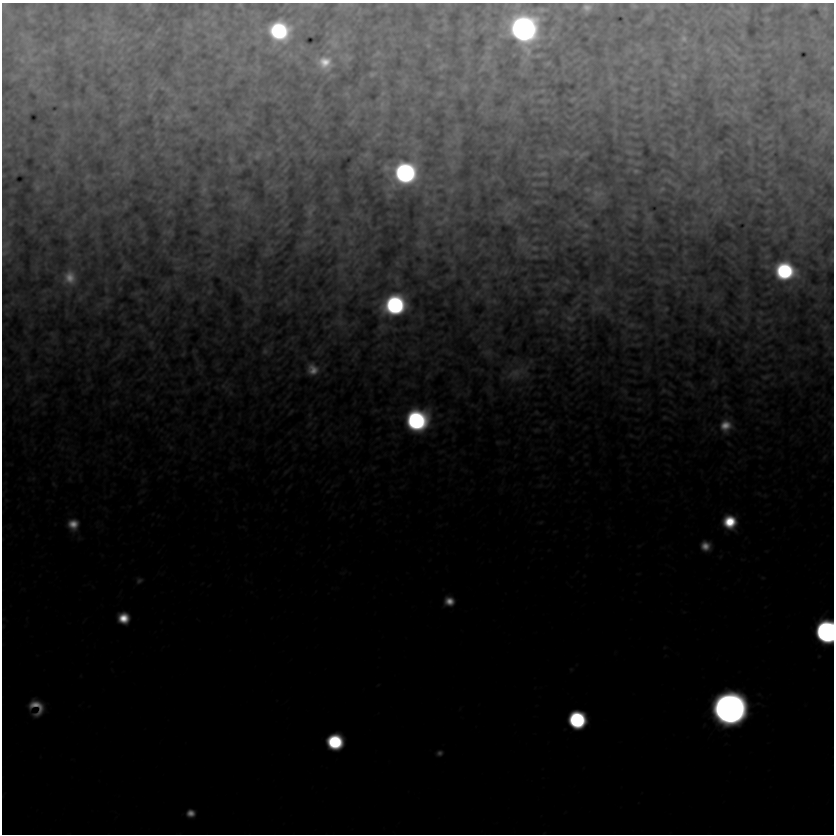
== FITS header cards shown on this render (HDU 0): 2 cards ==
NAXIS1  =                  832
NAXIS2  =                  832

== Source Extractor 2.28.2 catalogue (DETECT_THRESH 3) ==
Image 832 x 832 px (HDU 0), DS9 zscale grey, 1 PNG px = 1 image px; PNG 836 x 836 px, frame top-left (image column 1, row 832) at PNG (2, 3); no overlay
Background 1.41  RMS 1.2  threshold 3.69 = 3 sigma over >= 5 px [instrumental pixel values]
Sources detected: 269; all 269 listed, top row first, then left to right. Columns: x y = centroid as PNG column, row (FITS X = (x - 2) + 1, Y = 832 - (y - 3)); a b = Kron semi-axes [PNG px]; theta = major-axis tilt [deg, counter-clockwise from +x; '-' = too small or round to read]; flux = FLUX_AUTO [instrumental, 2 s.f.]
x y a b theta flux
805 5 9 6 41 230
634 6 5 3 - 150
587 8 8 7 - 670
825 8 9 9 - 320
542 10 14 6 2 390
189 26 9 3 -45 130
523 29 18 17 - 80000
279 31 15 14 - 16000
106 32 9 8 - 530
137 35 6 6 - 100
742 36 7 4 71 140
122 39 9 4 54 170
684 39 12 10 -64 590
67 40 10 6 89 280
105 40 10 8 -25 520
773 42 7 5 21 140
334 43 20 12 -42 820
153 44 7 4 -89 140
428 45 6 5 - 130
489 47 9 6 -5 180
52 48 12 5 57 270
641 49 8 5 63 180
708 49 8 5 71 150
729 49 11 4 -40 280
45 51 11 6 6 390
377 53 10 5 35 230
538 55 5 3 - 170
31 57 33 18 -58 2700
348 57 10 9 - 450
486 57 15 12 40 660
739 58 9 6 -15 250
22 60 13 9 -74 670
656 62 9 3 45 150
325 63 19 16 -30 2600
548 63 5 3 - 150
442 66 14 7 30 370
259 67 7 4 -71 150
239 68 7 6 - 230
482 68 13 7 59 370
832 68 4 2 - 60
373 74 9 6 25 250
80 76 6 5 - 150
683 76 8 7 - 220
727 76 7 4 -19 110
15 77 13 6 28 280
612 80 12 6 -51 260
404 82 13 6 85 430
130 84 7 4 19 150
674 84 9 7 15 250
753 84 7 5 30 180
31 85 13 6 -9 350
464 88 11 8 48 380
168 89 7 4 89 160
634 89 5 3 - 160
542 91 6 4 19 100
735 91 7 4 -71 140
383 93 9 6 34 220
440 93 8 5 29 270
675 93 9 5 -14 210
347 94 11 6 -59 270
150 96 10 5 75 240
573 99 5 3 - 130
543 101 9 5 -5 170
77 103 11 6 10 330
317 104 12 4 57 200
65 105 7 7 - 200
382 106 20 9 85 880
411 109 9 5 -26 220
794 109 8 6 89 210
829 111 17 12 -71 770
726 112 7 4 -19 180
744 113 6 6 - 210
186 115 12 6 -6 380
167 117 8 8 - 290
250 117 11 5 -66 250
121 122 10 4 57 220
248 123 6 6 - 170
351 123 13 5 49 330
230 126 15 8 78 540
457 129 10 4 85 260
823 129 10 7 66 360
377 135 21 6 40 480
303 137 7 4 19 110
769 137 15 5 30 220
280 138 10 3 54 130
414 141 16 13 -55 850
749 142 7 6 - 190
278 149 8 5 26 160
720 151 10 6 3 200
314 152 9 4 55 150
564 152 20 10 -2 680
629 152 8 5 -26 170
269 154 9 7 47 320
671 154 9 8 - 270
258 155 17 11 55 770
367 155 9 6 2 340
583 155 9 4 32 270
142 156 6 4 -72 93
541 156 13 6 -2 280
231 159 11 8 -65 370
219 160 6 4 -19 83
179 161 9 5 19 170
704 164 20 8 62 600
452 165 17 9 74 740
285 170 6 4 56 97
636 171 4 3 - 160
117 173 6 4 -18 120
405 173 18 16 29 35000
770 173 7 5 -20 140
831 173 8 6 17 200
541 174 20 5 5 500
88 176 9 6 50 230
493 178 7 5 89 140
668 180 20 7 -33 500
267 182 6 5 - 130
715 182 8 4 -45 160
543 183 20 5 7 350
37 187 10 7 87 260
271 187 8 5 44 250
780 187 10 5 -49 240
587 189 7 5 -7 180
662 189 11 6 35 250
204 190 13 8 76 440
451 190 11 9 41 470
758 190 11 6 -18 300
697 191 10 7 45 340
597 195 21 12 47 1100
389 196 8 7 - 250
758 199 5 5 - 100
245 200 17 7 51 400
426 202 10 9 - 420
537 202 11 6 6 260
508 204 19 10 40 590
207 205 8 5 13 140
234 205 7 4 -71 150
718 209 17 10 33 800
311 211 12 5 60 370
767 211 8 4 39 110
169 213 8 4 62 110
506 214 19 16 23 1200
695 215 7 4 -19 160
633 216 7 6 - 170
84 217 9 5 77 170
649 217 15 7 90 320
446 219 13 9 38 610
534 221 7 4 0 130
440 222 16 7 0 500
585 225 13 8 -21 380
731 225 9 4 -29 120
568 226 9 3 -45 170
684 230 7 2 -52 140
308 231 11 6 20 260
169 232 7 5 2 190
439 232 6 5 - 140
70 235 11 10 - 400
585 236 8 5 6 200
521 240 16 12 14 650
351 242 8 7 - 220
304 244 10 8 3 400
419 244 15 9 -37 450
6 245 16 9 46 580
463 248 9 6 89 280
534 248 12 7 -10 480
545 248 7 6 - 160
269 250 10 5 -26 180
5 252 13 9 41 530
534 256 14 5 5 240
832 260 7 7 - 210
211 265 14 4 42 210
126 266 7 4 -22 240
340 266 10 8 63 360
178 268 10 3 10 120
785 271 15 13 -13 16000
505 272 9 4 55 180
70 277 19 16 -83 2400
684 278 5 3 - 77
567 281 7 5 -29 160
555 284 7 5 1 170
485 285 9 7 -10 240
167 286 10 4 -27 170
526 287 6 4 71 120
106 289 7 4 -72 110
598 290 16 9 34 650
209 292 8 4 45 130
136 293 7 4 18 200
477 293 8 5 69 210
715 297 7 5 90 220
80 298 12 7 61 360
140 299 7 4 0 110
107 300 9 8 - 300
285 301 8 6 -55 250
494 301 9 7 -30 280
12 303 5 5 - 150
395 305 15 14 - 26000
577 306 13 5 50 250
600 308 17 9 7 590
666 309 5 3 - 130
546 311 11 5 -44 190
761 313 7 4 -41 120
570 318 14 9 -19 540
746 318 9 4 82 260
769 320 10 4 18 210
340 322 16 10 -22 700
725 322 10 4 -25 170
184 324 7 4 71 120
245 325 7 4 18 150
631 325 12 9 14 470
141 327 8 6 -54 200
382 327 12 11 - 450
825 327 11 9 25 340
53 335 11 5 -53 250
665 335 6 5 - 120
107 344 9 6 52 180
151 344 12 7 -83 320
638 344 9 4 8 150
746 346 6 6 - 180
265 351 10 9 - 390
487 352 16 10 -4 520
183 354 7 4 59 120
119 355 11 4 50 290
312 369 15 14 - 1600
518 373 39 21 21 3100
792 374 9 5 72 200
766 377 11 5 15 250
29 378 12 10 45 450
88 379 7 4 90 150
714 382 11 7 -74 330
118 383 12 4 48 210
689 384 13 6 -34 300
224 387 18 8 -34 630
625 391 10 6 -45 270
664 391 10 7 6 260
148 397 9 6 50 230
639 400 7 5 21 180
35 402 11 6 37 320
114 402 12 5 28 250
726 406 10 7 -27 270
639 409 6 5 - 130
291 412 9 3 50 110
537 412 6 5 - 130
665 418 7 5 -11 150
417 420 16 15 - 29000
544 422 7 5 62 140
309 424 9 5 38 240
551 426 15 4 54 270
726 426 17 16 - 2400
585 428 7 4 19 110
536 430 11 5 4 220
631 435 7 5 -21 160
498 442 9 5 -13 180
171 447 8 6 -69 220
824 457 8 5 37 220
572 458 6 5 - 140
373 468 7 4 71 130
286 472 9 3 45 170
54 484 7 4 -70 150
730 522 13 12 - 5000
73 524 14 13 - 2100
705 546 11 10 - 1500
139 580 9 7 35 320
449 601 10 9 - 1500
123 618 10 9 - 2800
826 632 13 12 - 66000
36 707 17 13 -57 2600
729 709 16 15 - 350000
577 720 12 12 - 21000
335 742 12 11 - 12000
439 753 7 6 - 340
191 813 8 7 - 1000
At the frame edge (FLAGS 8, measured only in part): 6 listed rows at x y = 805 5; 832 68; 6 245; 5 252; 832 260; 826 632